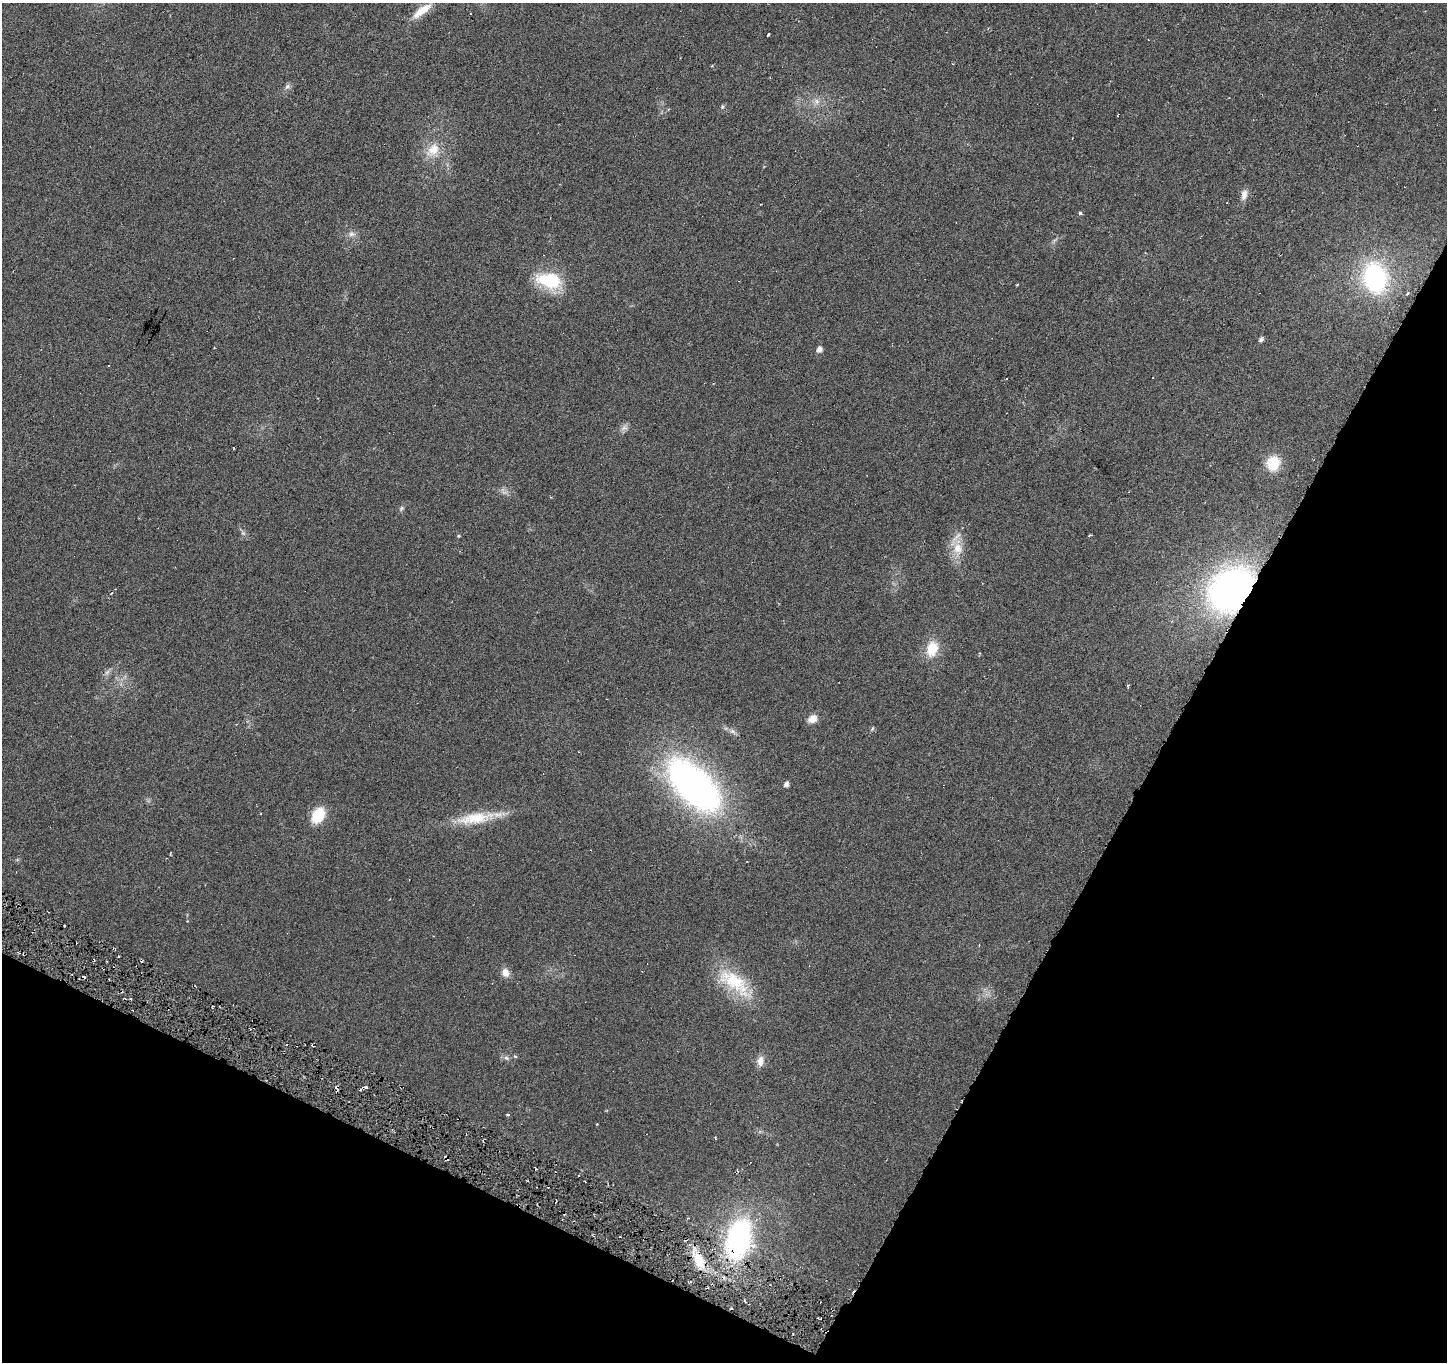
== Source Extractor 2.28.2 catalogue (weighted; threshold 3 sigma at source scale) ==
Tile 15 of 4 x 4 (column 3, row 4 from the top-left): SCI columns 2891-4335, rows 199-1558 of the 5784 x 5904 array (HDU 1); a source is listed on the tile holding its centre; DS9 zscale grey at full resolution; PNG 1449 x 1364 px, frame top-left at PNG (2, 3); no overlay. Shown black and unused: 27% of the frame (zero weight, under 3 of 6 exposures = <1% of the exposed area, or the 3 px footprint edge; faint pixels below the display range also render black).
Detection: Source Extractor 2.28.2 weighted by HDU 2 'WHT'; one run over the whole footprint, this tile lists its part. Background 0.0253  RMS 0.0052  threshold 0.0211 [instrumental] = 3 sigma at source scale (4.09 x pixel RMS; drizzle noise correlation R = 1.36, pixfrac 0.8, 0.0396/0.0396 arcsec/px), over >= 5 px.
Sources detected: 57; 1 too faint to see at this stretch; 10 cosmic-ray / hot-pixel residue — not listed; the other 46 listed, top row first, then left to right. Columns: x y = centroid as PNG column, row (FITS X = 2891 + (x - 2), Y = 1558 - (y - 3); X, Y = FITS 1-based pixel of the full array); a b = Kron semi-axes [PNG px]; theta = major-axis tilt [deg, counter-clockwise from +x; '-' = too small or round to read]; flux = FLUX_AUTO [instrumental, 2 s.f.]
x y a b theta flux
422 10 29 9 36 7.6
768 34 3 2 - 0.85
287 86 9 7 39 1.5
816 101 8 7 - 2.2
722 107 5 5 - 0.7
433 150 20 15 43 8.5
1244 195 15 8 79 3.1
1080 213 5 4 - 0.8
351 234 9 8 - 2
1375 278 27 20 -77 69
550 280 33 18 -11 23
1017 284 4 3 - 0.38
1407 293 4 3 - 0.7
1261 339 5 4 - 1.5
819 349 5 5 - 2.9
108 366 2 2 - 0.3
624 428 11 7 40 2
234 449 3 3 - 0.81
1273 463 14 13 - 14
401 508 8 5 56 0.96
243 533 8 5 -45 1.1
459 536 4 4 - 0.48
958 548 17 14 -77 8.1
1231 589 44 34 45 160
932 649 22 15 71 10
812 719 12 9 28 4
872 728 7 3 71 0.55
733 731 9 7 -25 1.8
787 784 5 4 - 2.5
694 785 70 36 -45 180
318 815 18 13 59 13
475 818 51 14 9 17
170 854 3 2 - 0.41
118 956 3 2 - 0.46
505 973 12 9 -80 3.4
734 982 54 21 -38 25
515 1057 5 3 - 0.56
506 1058 7 5 -42 1.2
760 1061 14 9 82 3.3
366 1087 6 4 -19 0.92
508 1115 4 4 - 0.54
447 1158 7 3 -51 1.2
579 1175 2 2 - 0.55
738 1239 36 22 77 96
698 1260 23 11 -63 10
745 1300 5 2 - 0.79
Overlapping masked pixels (flux is a lower limit): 4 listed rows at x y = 1231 589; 447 1158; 738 1239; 698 1260